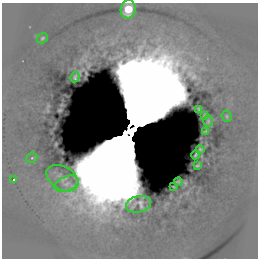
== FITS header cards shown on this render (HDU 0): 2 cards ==
NAXIS1  =                  256
NAXIS2  =                  256

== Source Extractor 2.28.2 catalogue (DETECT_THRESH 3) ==
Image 256 x 256 px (HDU 0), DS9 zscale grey, 1 PNG px = 1 image px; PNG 260 x 260 px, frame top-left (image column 1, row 256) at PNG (2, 3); each listed source drawn as its Kron ellipse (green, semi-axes under 4 px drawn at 4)
Background -0.269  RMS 1.1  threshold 3.22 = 3 sigma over >= 5 px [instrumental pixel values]
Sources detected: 20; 2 with non-positive FLUX_AUTO (blend fragments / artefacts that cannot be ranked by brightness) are neither listed nor drawn; the other 18 listed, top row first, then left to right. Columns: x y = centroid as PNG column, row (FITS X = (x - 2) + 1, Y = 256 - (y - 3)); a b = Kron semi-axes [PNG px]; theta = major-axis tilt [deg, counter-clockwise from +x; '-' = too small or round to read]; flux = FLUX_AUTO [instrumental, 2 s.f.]
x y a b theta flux
128 9 9 7 77 2400
42 38 6 4 36 130
75 77 5 3 - 130
199 109 4 3 - 93
205 116 3 3 - 98
227 116 5 5 - 100
208 121 6 5 - 110
206 131 4 2 - 82
200 149 4 3 - 89
196 155 4 2 - 92
32 158 6 5 - 110
198 165 4 2 - 97
62 178 17 11 -31 470
14 180 3 3 - 230
178 182 4 3 - 97
67 184 13 7 21 370
174 187 3 2 - 47
139 204 13 8 14 600
At the frame edge (FLAGS 8, measured only in part): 1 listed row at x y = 128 9
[2 non-positive-flux detections neither listed nor drawn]